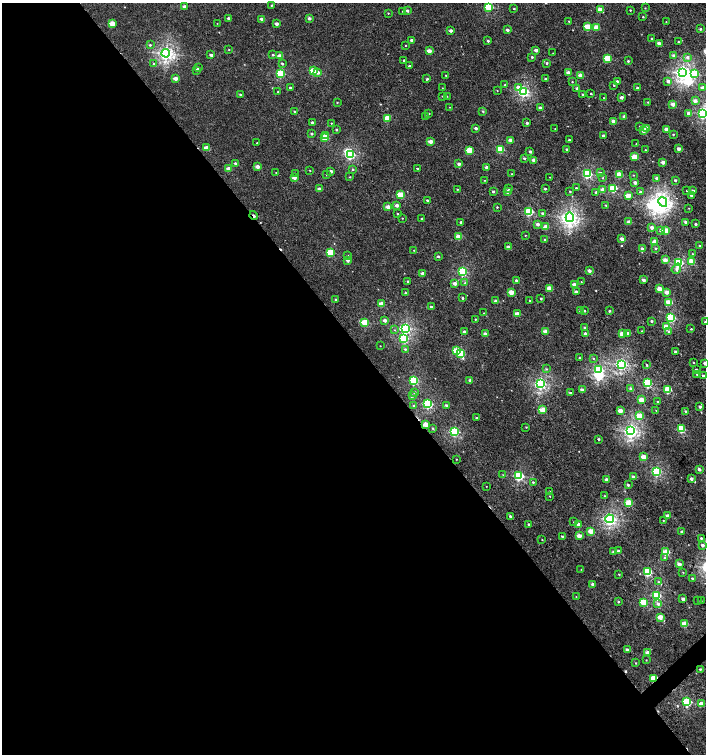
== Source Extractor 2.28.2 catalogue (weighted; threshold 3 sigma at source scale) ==
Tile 9 of 4 x 4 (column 1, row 3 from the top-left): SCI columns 211-1617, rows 1550-3052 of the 6018 x 6060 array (HDU 1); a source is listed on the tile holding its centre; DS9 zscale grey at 2 x 2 block average (1 PNG px = mean of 2 x 2 image px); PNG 708 x 756 px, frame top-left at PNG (2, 3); each listed source drawn as its Kron ellipse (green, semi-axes under 4 px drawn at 4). Shown black and unused: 55% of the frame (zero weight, under 3 of 5 exposures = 2% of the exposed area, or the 3 px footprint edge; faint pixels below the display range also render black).
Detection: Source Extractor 2.28.2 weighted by HDU 2 'WHT'; one run over the whole footprint, this tile lists its part. Background 0.00107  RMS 0.0022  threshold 0.0101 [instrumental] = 3 sigma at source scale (4.5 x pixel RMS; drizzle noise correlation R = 1.50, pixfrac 1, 0.0396/0.0396 arcsec/px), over >= 5 px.
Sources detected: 378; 6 inside a brighter object's white glare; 3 cosmic-ray / hot-pixel residue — neither listed nor drawn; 1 inside a brighter listed object's ellipse — not listed separately; the other 368 listed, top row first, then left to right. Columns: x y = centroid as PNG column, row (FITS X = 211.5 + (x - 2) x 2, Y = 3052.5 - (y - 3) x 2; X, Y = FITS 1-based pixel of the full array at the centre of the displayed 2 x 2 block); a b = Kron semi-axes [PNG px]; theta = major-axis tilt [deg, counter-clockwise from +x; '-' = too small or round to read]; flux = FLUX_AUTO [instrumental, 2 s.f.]
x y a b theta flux
271 5 2 2 - 0.44
185 7 2 2 - 2.8
489 7 3 3 - 35
645 8 2 2 - 0.26
514 9 2 2 - 0.38
600 10 3 2 - 7.5
630 10 2 2 - 0.41
403 11 2 2 - 0.27
407 11 2 2 - 1.3
388 13 2 2 - 0.32
643 17 2 2 - 0.37
229 18 2 2 - 1.6
309 18 2 2 - 2
262 19 2 2 - 2.6
569 21 2 2 - 0.29
666 22 2 2 - 0.17
217 23 2 2 - 0.19
112 24 3 2 - 10
277 24 2 2 - 2.1
587 26 3 2 - 13
596 27 3 2 - 6.9
700 29 3 2 - 0.56
507 30 2 2 - 1.7
451 31 2 2 - 2.3
651 38 2 2 - 0.42
411 40 2 2 - 1.3
488 41 2 2 - 0.89
678 42 2 2 - 0.51
659 43 2 2 - 3.6
150 45 3 3 - 0.6
405 45 2 2 - 0.26
229 50 2 2 - 0.32
536 50 2 2 - 2.1
429 51 2 2 - 5
166 53 4 3 - 160
553 53 3 2 - 0.22
211 55 2 2 - 2
273 55 3 2 - 0.62
280 56 3 2 - 5
674 56 3 3 - 2.2
532 57 3 2 - 0.73
687 57 4 3 - 1.3
607 58 3 3 - 19
404 60 2 2 - 0.5
628 61 3 2 - 0.67
547 63 3 3 - 0.74
154 64 3 3 - 0.49
282 64 3 2 - 0.75
409 66 2 2 - 0.56
198 68 2 2 - 1.2
197 70 3 2 - 1.3
313 71 3 3 - 19
317 72 3 3 - 2.5
281 73 3 3 - 34
568 73 2 2 - 5.2
682 73 4 3 - 180
695 73 3 3 - 13
446 75 2 2 - 0.29
581 75 2 2 - 6.3
175 78 3 2 - 4.8
427 79 3 2 - 0.65
545 79 2 2 - 0.82
617 81 2 2 - 1.7
668 81 3 3 - 1.9
572 82 2 2 - 0.35
505 85 2 2 - 0.46
614 85 2 2 - 0.53
518 87 4 3 - 2.7
290 88 2 2 - 0.71
442 88 3 2 - 0.2
577 88 2 2 - 2.1
637 88 2 2 - 0.81
703 88 2 2 - 4.5
497 90 2 2 - 0.25
523 91 3 3 - 82
278 92 2 2 - 0.45
591 94 2 2 - 0.52
241 95 2 2 - 0.96
583 95 2 2 - 0.77
442 96 2 2 - 0.24
447 96 2 2 - 0.19
621 97 2 2 - 2.4
604 98 2 2 - 0.28
695 101 3 2 - 3.3
337 102 2 2 - 0.35
648 102 2 2 - 0.35
673 104 2 2 - 4.9
450 107 2 2 - 0.2
540 107 3 2 - 1.1
294 111 2 2 - 0.43
483 111 3 3 - 0.58
429 113 2 2 - 0.54
688 113 3 3 - 1.7
703 113 3 3 - 84
426 116 3 3 - 0.38
624 116 2 2 - 1.4
387 118 3 3 - 11
613 121 3 2 - 3.8
312 122 2 2 - 1.5
331 123 2 2 - 0.33
527 123 2 2 - 1.1
640 126 3 2 - 0.49
476 128 2 2 - 2.2
647 128 3 2 - 7.3
555 129 2 2 - 0.18
666 129 2 2 - 3.4
336 130 2 2 - 0.72
643 131 3 2 - 2.1
312 133 2 2 - 0.9
673 134 2 2 - 0.45
325 135 3 2 - 1.2
603 135 2 2 - 1.4
325 138 3 3 - 15
510 140 2 2 - 4.1
569 140 2 2 - 0.64
430 141 2 2 - 4.4
257 143 2 2 - 0.33
636 144 2 2 - 0.23
207 148 3 2 - 6.4
500 149 3 3 - 23
566 149 2 2 - 0.97
679 149 2 2 - 3.3
469 150 3 3 - 14
645 150 2 2 - 0.28
530 151 2 2 - 1
350 154 3 3 - 50
635 157 3 2 - 13
524 158 2 2 - 0.93
534 160 2 2 - 4.4
663 162 2 2 - 2.9
235 163 2 2 - 1.6
459 164 2 2 - 2.3
257 167 2 2 - 3.1
487 167 2 2 - 3.3
417 168 2 2 - 0.52
228 169 2 2 - 4.5
353 169 3 2 - 0.67
310 170 2 2 - 0.28
331 171 2 2 - 1.5
276 173 2 2 - 0.26
600 173 3 2 - 1.1
296 174 3 3 - 0.51
512 174 2 2 - 0.32
587 174 3 3 - 57
619 174 3 2 - 10
327 175 2 2 - 0.36
633 175 2 2 - 0.24
350 177 3 3 - 0.37
550 177 2 2 - 0.19
294 178 2 2 - 3.7
603 178 2 2 - 0.31
657 178 2 2 - 2.5
484 180 2 2 - 0.23
675 180 3 3 - 0.82
635 182 2 2 - 3.3
509 188 3 2 - 0.41
576 188 2 2 - 0.43
613 188 3 3 - 30
319 189 2 2 - 2.8
457 189 3 2 - 0.41
545 189 2 2 - 0.83
602 189 2 2 - 3
493 191 2 2 - 1
570 191 3 2 - 0.48
687 191 2 2 - 0.48
693 191 2 2 - 1.7
507 192 2 2 - 3.8
596 192 2 2 - 0.69
640 192 2 2 - 1.1
400 195 3 3 - 18
628 196 3 2 - 9.6
691 196 3 2 - 0.56
427 200 2 2 - 0.72
663 202 5 4 - 150
396 205 3 2 - 2.2
605 205 2 2 - 0.27
388 207 3 2 - 5.2
497 207 2 2 - 0.36
689 208 2 2 - 0.21
529 211 3 3 - 35
542 213 3 2 - 1.1
397 214 2 2 - 0.35
254 215 4 2 - 2.2
570 217 5 3 - 160
402 218 2 2 - 0.27
422 219 2 2 - 0.64
461 222 2 2 - 1.2
629 222 2 2 - 4.6
686 222 2 2 - 3
537 224 2 2 - 2.2
696 224 2 2 - 1.1
546 227 3 2 - 7.1
652 227 2 2 - 3.2
661 230 3 3 - 1.4
665 231 3 3 - 17
525 235 2 2 - 0.26
458 237 3 2 - 7.7
622 239 2 2 - 3.9
545 240 3 3 - 0.64
655 242 3 2 - 5.5
700 246 2 2 - 1
508 247 2 2 - 2.3
655 248 3 2 - 0.57
642 249 2 2 - 2.3
414 250 2 2 - 0.28
330 252 3 3 - 19
692 254 3 2 - 0.38
348 256 3 2 - 0.57
438 256 2 2 - 0.98
348 260 2 2 - 1.8
665 260 3 2 - 3.9
691 261 3 2 - 9.7
678 263 3 3 - 58
676 269 5 4 - 1.7
462 271 3 3 - 49
589 271 2 2 - 2.7
423 273 2 2 - 2.6
643 280 3 2 - 1.8
408 281 2 2 - 0.83
517 281 2 2 - 2.4
581 282 2 2 - 0.27
455 283 3 2 - 3
465 283 3 3 - 0.6
574 285 2 2 - 3.8
549 288 3 2 - 8
660 289 3 2 - 7.4
511 292 3 2 - 8.7
576 292 2 2 - 2.9
667 292 3 2 - 4
406 293 3 2 - 0.42
462 298 3 2 - 0.78
541 298 2 2 - 0.87
336 299 2 2 - 0.64
496 301 2 2 - 2.6
530 301 2 2 - 0.7
669 302 3 2 - 12
382 304 3 2 - 8.2
431 307 2 2 - 0.79
580 311 3 2 - 0.56
584 311 2 2 - 0.64
609 311 2 2 - 0.64
484 313 2 2 - 0.22
517 314 2 2 - 4.7
671 318 3 3 - 43
475 319 2 2 - 0.38
385 320 2 2 - 2.8
651 321 2 2 - 0.73
365 322 4 3 - 17
705 322 2 2 - 0.52
585 327 2 2 - 0.9
667 327 3 3 - 10
405 328 4 3 - 87
691 329 2 2 - 0.41
395 330 3 2 - 0.26
546 331 3 2 - 5.4
642 331 2 2 - 0.24
464 332 2 2 - 2.2
669 332 4 3 - 0.75
585 333 2 2 - 1.5
628 333 3 3 - 3.4
485 334 2 2 - 2.9
622 334 3 2 - 8
404 338 3 3 - 31
380 346 2 2 - 0.19
405 349 3 3 - 0.58
456 350 3 3 - 13
675 352 3 2 - 0.89
461 353 3 3 - 22
579 358 2 2 - 0.45
593 358 3 2 - 0.33
693 363 2 2 - 0.3
705 363 2 2 - 2.3
621 364 4 3 - 110
646 365 3 2 - 0.59
546 369 3 3 - 0.5
598 369 3 3 - 57
696 370 3 2 - 0.46
697 374 3 2 - 0.38
703 376 3 3 - 0.7
414 380 3 3 - 49
470 380 2 2 - 1.2
540 383 4 3 - 110
648 383 3 3 - 48
631 389 2 2 - 3.2
582 390 2 2 - 2.9
668 390 3 3 - 24
414 392 3 3 - 0.7
570 393 2 2 - 0.68
412 395 4 3 - 1
641 400 3 2 - 8.3
657 401 2 2 - 0.27
428 404 3 3 - 53
446 405 2 2 - 1.2
413 406 3 3 - 0.47
700 407 2 2 - 1.7
543 410 3 2 - 11
656 410 3 2 - 0.2
620 411 3 2 - 6.4
685 411 3 2 - 0.7
639 416 3 3 - 11
476 418 2 2 - 0.84
426 425 3 2 - 7.7
526 427 3 2 - 0.33
433 428 3 2 - 0.57
681 429 3 3 - 30
454 431 3 3 - 57
631 431 4 3 - 150
599 439 2 2 - 0.73
643 457 3 2 - 7.5
456 459 2 2 - 0.22
699 469 2 2 - 1.9
656 471 3 3 - 61
503 475 3 2 - 0.28
519 476 3 3 - 55
633 477 2 2 - 1.6
606 479 2 2 - 2.3
691 479 2 2 - 2.2
533 482 3 2 - 0.63
628 485 3 2 - 0.78
486 486 2 2 - 0.16
549 491 2 2 - 0.27
550 496 2 2 - 0.22
605 496 2 2 - 0.4
628 503 3 3 - 16
510 516 2 2 - 1.1
667 516 2 2 - 3.5
610 519 4 3 - 120
663 520 2 2 - 0.24
574 522 2 2 - 0.29
528 524 2 2 - 0.71
578 525 2 2 - 4.4
591 531 3 2 - 8.5
682 532 2 2 - 2.1
562 536 3 2 - 0.62
579 536 3 2 - 6.3
701 538 3 2 - 0.66
542 540 2 2 - 0.27
702 545 3 3 - 1.5
618 551 3 2 - 0.87
613 552 3 3 - 0.78
666 552 3 3 - 18
665 558 3 3 - 1
679 564 2 2 - 3.3
581 569 2 2 - 0.19
647 572 3 3 - 42
683 572 2 2 - 0.25
619 574 3 2 - 0.37
692 578 2 2 - 0.73
658 582 3 3 - 0.63
593 584 2 2 - 1.6
656 595 3 3 - 45
576 597 3 2 - 0.24
683 599 2 2 - 2.6
697 600 2 2 - 0.24
701 601 3 2 - 0.23
618 602 2 2 - 0.67
644 602 3 3 - 17
658 604 4 3 - 1.5
660 617 3 2 - 8.7
685 624 3 2 - 12
627 650 2 2 - 2.8
647 652 2 2 - 4.5
646 660 2 2 - 0.26
636 663 2 2 - 0.36
700 669 3 3 - 0.61
654 678 3 2 - 21
687 702 3 3 - 43
701 704 3 2 - 7.1
Overlapping masked pixels (flux is a lower limit): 3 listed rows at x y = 254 215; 426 425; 654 678
Isophote crosses this tile's border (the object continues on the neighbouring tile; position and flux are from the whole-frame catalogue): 3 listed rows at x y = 703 113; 705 322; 705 363